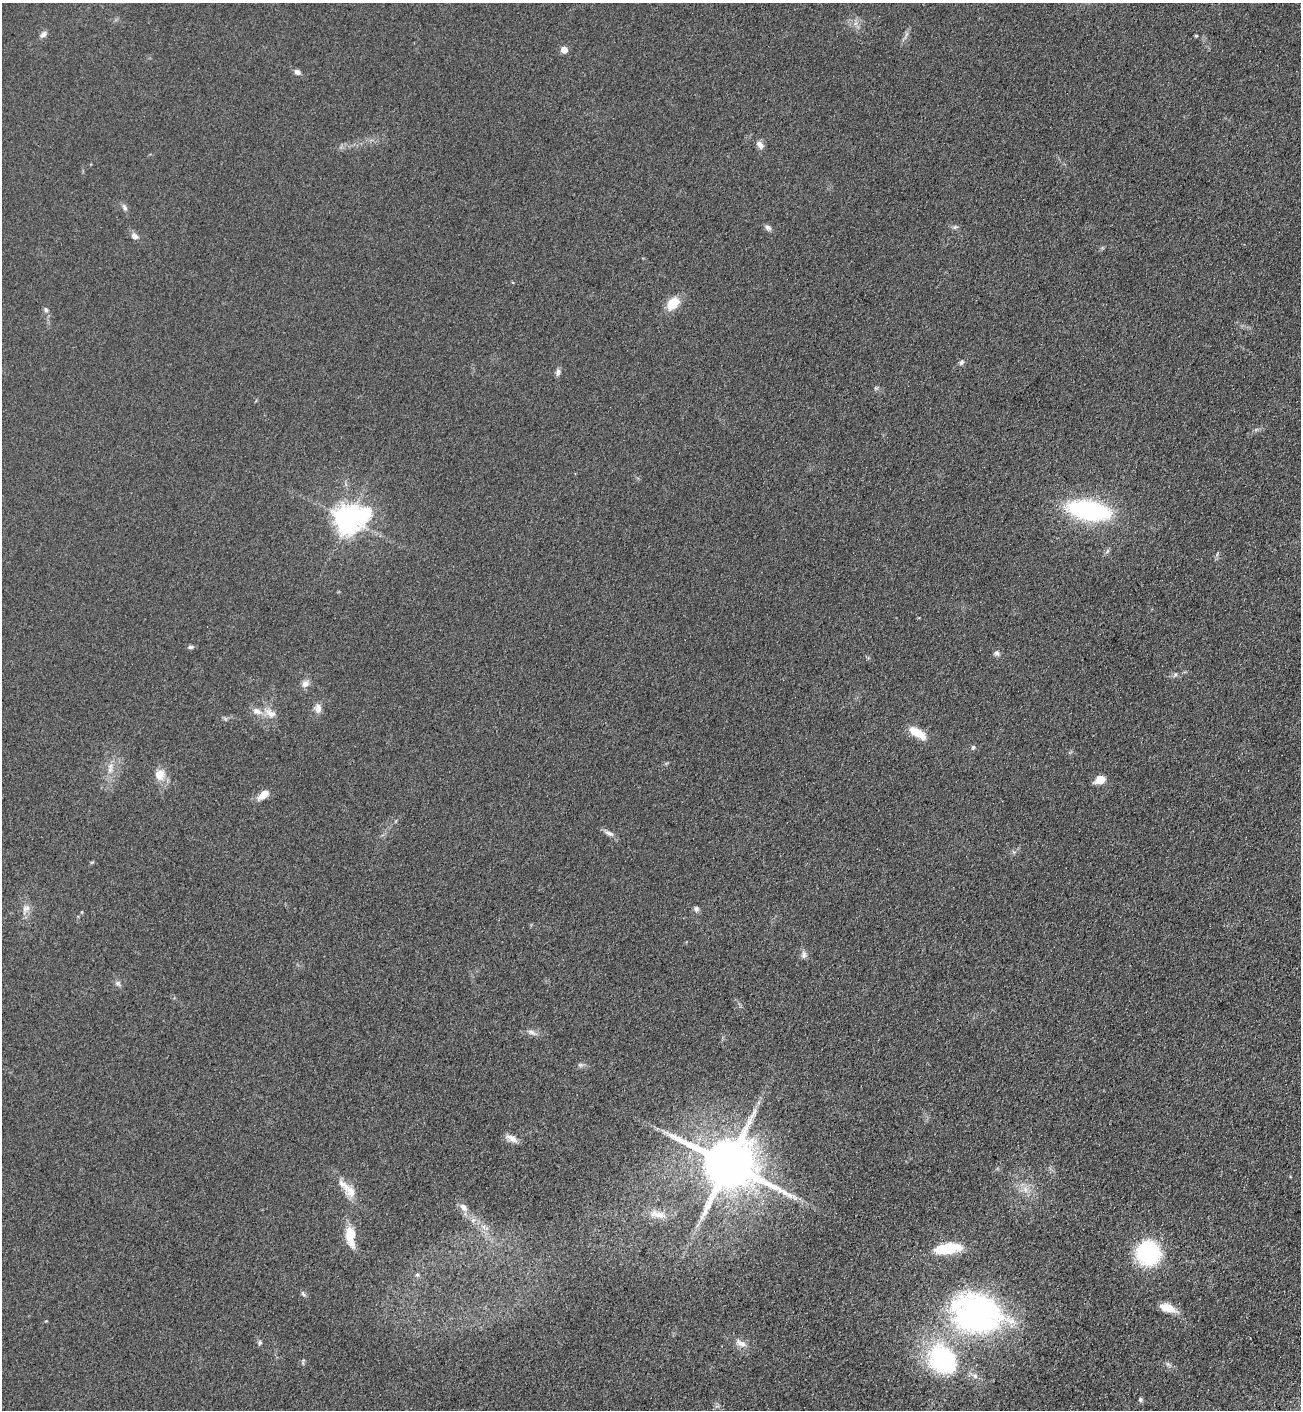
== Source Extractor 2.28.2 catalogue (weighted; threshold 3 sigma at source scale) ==
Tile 6 of 4 x 4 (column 2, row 2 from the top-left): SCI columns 1556-2854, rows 2879-4286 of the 5841 x 5757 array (HDU 1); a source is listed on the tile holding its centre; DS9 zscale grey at full resolution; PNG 1303 x 1412 px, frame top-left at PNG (2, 3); no overlay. Shown black and unused: <1% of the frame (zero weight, under 3 of 4 exposures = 6% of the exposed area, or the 3 px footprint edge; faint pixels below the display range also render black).
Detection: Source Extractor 2.28.2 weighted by HDU 2 'WHT'; one run over the whole footprint, this tile lists its part. Background 0.119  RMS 0.0089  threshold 0.0402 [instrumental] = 3 sigma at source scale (4.5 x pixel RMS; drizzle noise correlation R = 1.50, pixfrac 1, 0.05/0.05 arcsec/px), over >= 5 px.
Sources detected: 60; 2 inside a brighter object's white glare — not listed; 3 inside a brighter listed object's ellipse — not listed separately; the other 55 listed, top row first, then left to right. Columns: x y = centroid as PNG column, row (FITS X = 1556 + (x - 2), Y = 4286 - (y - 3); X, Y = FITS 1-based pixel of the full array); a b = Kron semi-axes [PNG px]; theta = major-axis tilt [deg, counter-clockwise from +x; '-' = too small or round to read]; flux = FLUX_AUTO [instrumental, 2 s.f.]
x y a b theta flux
43 34 10 7 50 3.4
1196 36 4 4 - 0.95
564 50 5 5 - 14
297 72 8 6 -29 3.1
760 145 12 7 -55 4.5
125 207 9 6 -60 2.7
955 227 6 5 - 1.6
768 228 8 6 -32 3.2
134 236 10 7 -34 4.2
673 303 16 10 46 18
46 310 7 6 - 2.2
961 362 7 5 68 2.3
558 372 9 6 74 3.2
876 388 6 4 -18 1.3
1088 510 30 13 -10 180
348 519 9 8 - 1100
1107 551 7 4 71 1.5
190 647 6 5 - 2.1
997 653 8 7 - 2.6
1175 675 7 3 46 1.4
305 684 10 9 - 5
318 708 11 8 -90 5.9
270 713 19 10 -35 8.9
916 732 19 10 -27 14
973 747 6 5 - 1.4
110 770 9 6 70 3.8
160 775 15 13 83 11
1100 779 10 7 26 11
264 794 14 8 38 9.6
609 833 13 6 -27 4.1
26 908 11 9 17 5.4
696 909 7 6 - 2.6
804 955 10 6 82 3.3
118 983 8 6 -21 2.2
532 1032 11 6 -29 3.6
580 1065 7 4 0 1.8
512 1138 17 7 -30 5.9
728 1164 17 14 -25 6300
344 1185 24 9 -38 11
1025 1189 11 7 -71 5.5
463 1207 11 8 -45 5.6
658 1214 24 9 -13 11
473 1220 6 5 - 2.2
484 1227 7 4 -72 2.5
350 1236 24 10 -85 21
948 1248 28 10 7 35
1148 1252 24 23 - 87
417 1275 6 5 - 1.5
303 1294 9 5 -52 1.8
1167 1308 17 8 -15 14
969 1315 67 35 -32 180
260 1343 6 5 - 1.6
741 1343 16 8 -26 6.7
943 1359 25 20 -48 130
1140 1399 6 5 - 1.8